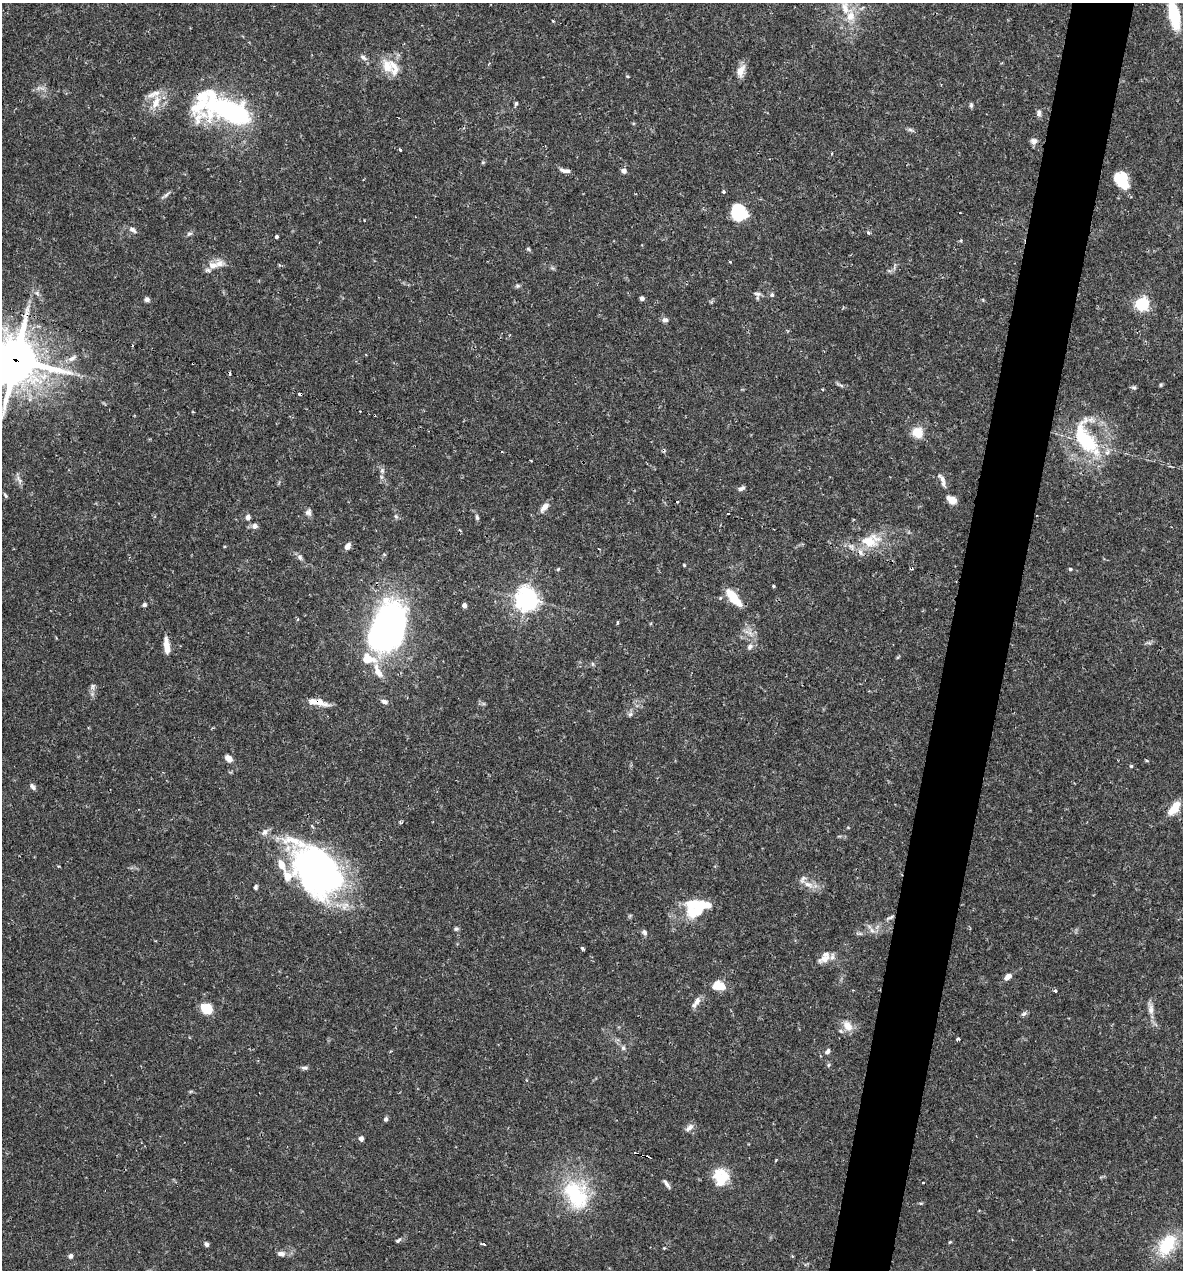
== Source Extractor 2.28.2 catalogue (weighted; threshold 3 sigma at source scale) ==
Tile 10 of 4 x 4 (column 2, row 3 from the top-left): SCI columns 1428-2608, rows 1269-2536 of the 5092 x 5073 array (HDU 1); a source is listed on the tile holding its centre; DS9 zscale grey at full resolution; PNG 1185 x 1272 px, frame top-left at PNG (2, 3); no overlay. Shown black and unused: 5% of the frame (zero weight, under 2 of 3 exposures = <1% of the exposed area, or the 3 px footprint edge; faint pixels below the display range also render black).
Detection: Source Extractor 2.28.2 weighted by HDU 2 'WHT'; one run over the whole footprint, this tile lists its part. Background 0.0709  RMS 0.0039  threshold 0.0176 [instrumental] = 3 sigma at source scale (4.5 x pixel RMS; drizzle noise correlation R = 1.50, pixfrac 1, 0.05/0.05 arcsec/px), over >= 5 px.
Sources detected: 156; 5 inside a brighter object's white glare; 12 cosmic-ray / hot-pixel residue — not listed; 11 inside a brighter listed object's ellipse — not listed separately; the other 128 listed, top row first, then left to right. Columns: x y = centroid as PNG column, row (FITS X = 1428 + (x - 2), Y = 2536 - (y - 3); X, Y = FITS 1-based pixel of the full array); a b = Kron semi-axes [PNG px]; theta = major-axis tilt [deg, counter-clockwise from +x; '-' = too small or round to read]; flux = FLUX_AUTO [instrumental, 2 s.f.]
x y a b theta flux
845 7 24 11 -81 8.5
1174 15 18 7 -78 32
553 21 3 3 - 0.8
363 57 12 6 -37 1.5
387 66 21 13 -66 6.6
741 70 16 9 68 4
627 76 4 4 - 0.45
42 88 11 4 -13 1.2
156 102 22 11 67 6.3
201 102 48 20 73 19
516 103 5 4 - 0.66
971 105 7 4 -82 0.77
231 112 30 16 -25 68
1039 113 9 6 -87 1.3
910 130 9 4 -9 0.85
1034 141 9 8 - 1.5
400 150 3 3 - 0.83
483 162 5 5 - 0.48
565 170 13 5 -10 1.8
624 171 6 5 - 1.6
1123 184 21 9 -36 7.6
723 191 4 4 - 0.68
166 194 13 4 45 0.98
739 212 16 14 -48 19
133 230 11 6 -31 1.5
868 232 5 4 - 0.8
189 234 8 5 18 0.86
276 237 3 3 - 0.87
528 249 6 5 - 0.57
213 265 12 9 -1 3.9
552 268 7 4 -34 0.63
517 286 7 6 - 0.76
757 294 10 6 -8 1.3
772 295 6 6 - 0.73
642 298 4 4 - 1.5
147 299 6 6 - 1
1142 304 6 6 - 71
665 320 8 6 5 1.3
72 358 14 7 29 2.5
16 360 22 20 -14 1000
839 385 15 3 -28 0.89
1161 385 5 4 - 0.51
1134 387 6 5 - 0.77
822 389 3 3 - 0.63
917 433 9 8 - 8.4
1085 439 54 29 -72 36
382 470 7 6 - 1
19 479 12 5 -59 1.4
942 479 16 6 -51 2
742 488 10 5 27 1.1
5 495 7 4 -53 0.64
952 500 11 7 -27 4.1
544 507 14 7 48 2.4
308 512 9 8 - 1.4
396 516 7 5 -45 0.71
248 517 6 6 - 1.6
477 517 9 5 -78 0.87
255 526 7 6 - 1.8
870 542 21 16 -39 9.6
348 546 8 6 60 2
851 546 12 5 -11 2
300 557 8 6 -73 1.1
684 565 3 3 - 0.38
558 569 6 3 45 0.44
1070 569 4 4 - 0.86
773 586 3 3 - 0.66
734 598 22 9 -50 8.9
526 599 8 7 - 280
144 605 5 5 - 0.87
464 605 5 4 - 1.3
298 619 5 3 - 0.4
617 622 4 3 - 0.5
387 627 34 21 70 220
167 645 20 6 -82 4
750 647 10 8 67 1.7
368 659 19 13 -13 8.4
592 664 6 4 -89 0.58
378 671 23 9 -63 5
92 686 7 5 49 0.98
318 702 26 7 -12 4.7
384 702 9 6 -18 1.6
630 714 8 6 54 1
228 758 8 6 -43 2.5
1147 761 5 3 - 0.43
1131 766 5 5 - 0.47
32 787 10 5 -47 1.3
1174 808 18 9 52 6.9
400 822 5 4 - 0.54
265 832 10 8 42 1.8
318 871 56 38 -53 160
808 885 15 8 -21 3.5
256 887 6 4 78 0.9
697 912 28 12 21 10
890 917 14 4 27 1.3
456 929 7 6 - 0.74
872 930 8 6 -45 1.5
644 932 8 6 -62 1.1
582 948 4 3 - 0.78
824 959 21 9 19 3.7
1008 976 9 5 35 2.4
718 985 15 10 -11 5.7
1055 991 3 3 - 0.88
696 1002 18 7 57 2.3
207 1009 9 7 -33 12
1151 1010 14 7 83 2.6
1024 1014 8 5 46 0.98
847 1026 16 11 -56 4.6
958 1039 3 3 - 1.2
623 1048 6 6 - 0.87
828 1051 8 6 55 1.1
828 1065 6 3 70 0.51
304 1068 9 5 0 1
386 1119 5 5 - 0.91
689 1128 13 7 41 1.9
361 1138 5 4 - 1.6
720 1177 20 17 -77 11
923 1183 3 3 - 0.75
667 1184 14 4 -55 1.4
576 1194 42 30 -63 30
921 1203 6 3 17 0.46
398 1240 9 5 36 0.83
950 1242 4 4 - 0.37
206 1244 5 4 - 1.2
484 1244 4 3 - 1.1
1167 1245 23 14 58 19
664 1248 4 3 - 0.32
281 1254 10 6 -9 1.8
71 1256 6 5 - 0.97
Overlapping masked pixels (flux is a lower limit): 4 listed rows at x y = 201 102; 16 360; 387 627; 318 702
Isophote crosses this tile's border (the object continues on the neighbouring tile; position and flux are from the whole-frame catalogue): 3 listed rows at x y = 845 7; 1174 15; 16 360